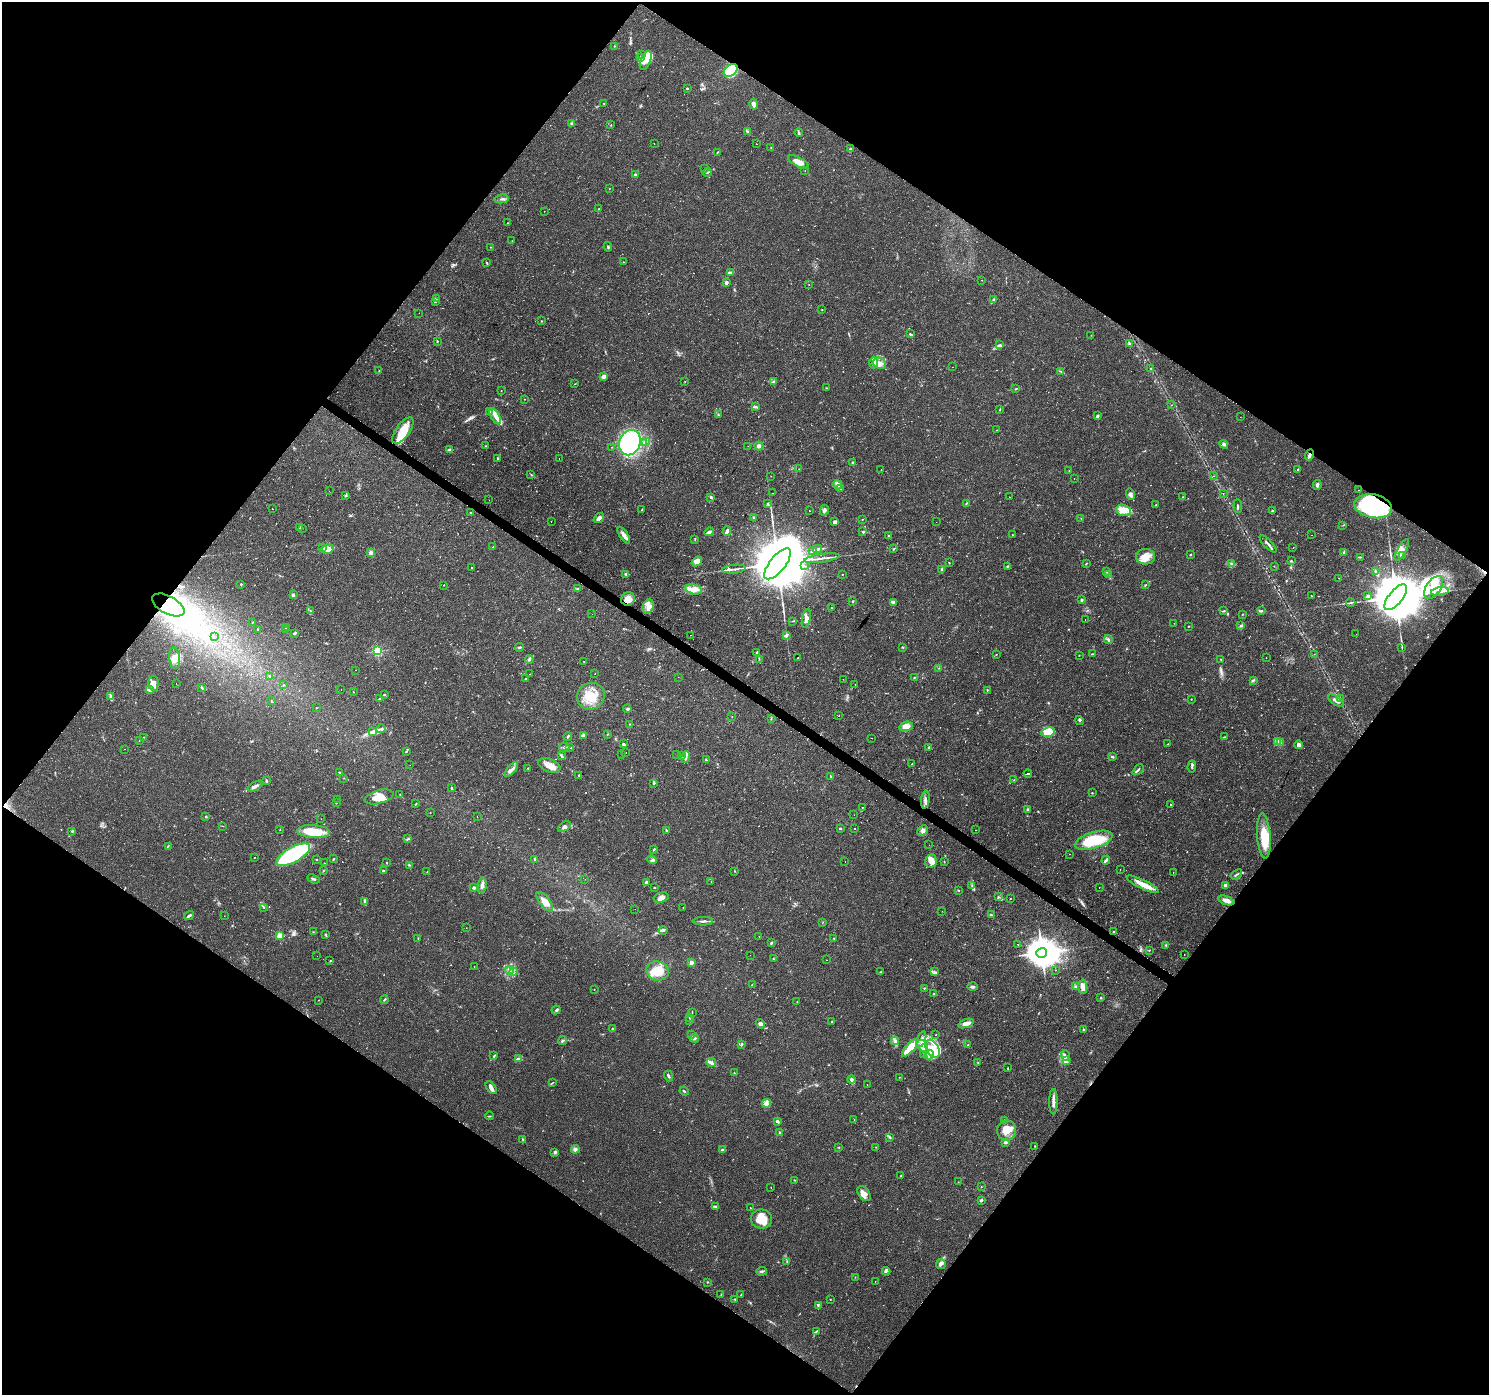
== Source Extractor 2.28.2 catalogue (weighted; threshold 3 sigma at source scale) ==
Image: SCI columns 1-5947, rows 181-5751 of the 5953 x 5998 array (HDU 1 of 3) = the unmasked area's bounding box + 8 px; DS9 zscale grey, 4 x 4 block average (1 PNG px = mean of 4 x 4 image px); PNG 1491 x 1397 px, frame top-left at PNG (2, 2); each listed source drawn as its Kron ellipse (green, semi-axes under 4 px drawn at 4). Shown black and unused: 50% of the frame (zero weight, under 2 of 3 exposures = <1% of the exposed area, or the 3 px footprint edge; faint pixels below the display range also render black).
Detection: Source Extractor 2.28.2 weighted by HDU 2 'WHT'. Background 0.0415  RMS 0.0033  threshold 0.015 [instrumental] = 3 sigma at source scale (4.5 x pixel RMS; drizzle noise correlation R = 1.50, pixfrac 1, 0.0396/0.0396 arcsec/px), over >= 5 px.
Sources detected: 781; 3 too faint to see at this stretch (4 x 4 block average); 6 inside a brighter object's white glare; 31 cosmic-ray / hot-pixel residue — neither listed nor drawn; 8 coinciding with a brighter row at this scale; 65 inside a brighter listed object's ellipse — not listed separately; of the other 668, all 500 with FLUX_AUTO >= 0.561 (the completeness limit of this list) listed and drawn (168 fainter detections not listed), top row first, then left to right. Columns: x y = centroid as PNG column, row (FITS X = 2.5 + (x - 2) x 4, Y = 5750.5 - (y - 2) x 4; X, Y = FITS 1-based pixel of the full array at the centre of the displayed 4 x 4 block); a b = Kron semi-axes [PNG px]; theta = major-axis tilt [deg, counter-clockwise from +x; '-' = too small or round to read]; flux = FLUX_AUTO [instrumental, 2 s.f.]
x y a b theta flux
614 46 2 2 - 2.2
641 55 3 2 - 2
640 58 4 3 - 3.4
646 60 10 5 68 23
731 70 8 5 39 46
687 88 2 2 - 4.5
604 103 2 2 - 0.77
754 104 5 4 - 9.1
572 123 3 2 - 1.7
611 124 2 2 - 0.59
747 131 2 2 - 1.5
799 132 4 2 - 2.7
654 143 2 2 - 0.93
756 144 2 2 - 1.8
771 148 2 2 - 0.61
850 149 2 2 - 5.8
717 152 3 2 - 1
798 162 11 4 -28 16
705 169 3 2 - 1.2
805 170 2 2 - 0.81
707 172 4 2 - 2.6
635 175 2 2 - 11
609 189 2 2 - 0.58
502 199 7 2 9 4.2
599 209 2 2 - 1.4
544 211 2 2 - 0.65
507 223 2 2 - 2
512 241 2 2 - 0.58
490 247 2 2 - 0.59
608 247 5 2 - 1.9
623 262 2 2 - 0.83
487 263 4 2 - 1.6
731 273 4 3 - 3.2
982 280 2 2 - 0.71
726 283 2 2 - 24
809 284 2 2 - 0.64
436 299 2 2 - 0.78
993 300 3 2 - 1.9
435 302 3 2 - 1.8
822 310 2 2 - 1
419 313 2 2 - 0.69
541 321 2 2 - 1.1
910 334 2 2 - 1.7
1091 335 2 2 - 0.62
437 341 3 2 - 0.98
1129 343 3 2 - 3
999 345 2 2 - 1.3
873 363 5 3 - 17
880 363 7 5 -26 11
952 367 2 2 - 0.96
1151 369 2 2 - 0.75
379 371 3 2 - 1.2
1061 371 2 2 - 1
604 377 3 3 - 9.3
685 381 2 2 - 0.77
774 381 4 3 - 3.1
575 384 2 2 - 0.84
826 388 2 2 - 1
1016 389 4 2 - 1.9
501 391 2 2 - 0.8
524 399 2 2 - 0.58
1172 405 2 2 - 0.99
755 407 3 2 - 3.6
1000 409 3 2 - 1.3
490 411 3 3 - 3.2
718 415 2 2 - 0.99
495 416 8 4 -60 13
1097 416 3 2 - 5
1240 417 2 2 - 1.2
403 430 15 7 55 52
997 430 2 2 - 0.94
645 441 2 2 - 1.4
630 442 13 10 68 340
644 443 2 2 - 1.4
1224 444 4 3 - 4.5
486 446 2 2 - 0.84
748 446 2 2 - 0.96
759 446 4 3 - 6.5
611 447 2 2 - 1.3
449 450 3 2 - 2.8
1309 455 5 3 - 6.2
497 458 3 2 - 1.9
559 459 2 2 - 1.6
853 463 2 2 - 4.5
799 469 2 2 - 1.2
881 470 2 2 - 7
1069 470 2 2 - 0.68
1298 470 4 2 - 2.1
531 474 3 2 - 0.84
771 476 2 2 - 1.7
1214 476 2 2 - 0.6
1074 478 2 2 - 0.67
838 485 4 3 - 5.5
1317 485 5 3 - 4.9
841 488 2 2 - 2
1359 490 2 2 - 0.64
329 491 2 2 - 2.1
772 493 2 2 - 1.8
1223 493 2 2 - 1
1130 494 6 3 -75 6.6
346 495 2 2 - 3.4
710 497 3 2 - 1.6
1009 497 2 2 - 0.62
1183 497 2 2 - 0.96
489 500 2 2 - 0.79
768 503 4 2 - 1.7
966 503 2 2 - 0.96
1156 504 2 2 - 0.97
1238 506 7 2 -86 2.8
1373 506 19 12 -11 210
272 509 2 2 - 4.4
642 510 3 2 - 1.8
824 510 5 3 - 4.8
1123 510 7 5 -19 15
809 511 2 2 - 1.4
1272 511 2 2 - 1.3
470 512 2 2 - 1.1
599 518 6 3 41 6.1
754 518 3 2 - 1.8
1081 518 2 2 - 0.66
862 519 2 2 - 0.91
551 521 2 2 - 1.7
834 522 3 3 - 5.4
936 522 2 2 - 1.2
1343 525 2 2 - 0.59
300 527 2 2 - 1.7
302 528 2 2 - 1.9
727 531 5 3 - 5
863 531 3 2 - 1.6
709 532 5 4 - 5
624 535 9 3 -56 10
889 535 3 2 - 1.3
1012 535 2 2 - 1.1
1311 535 2 2 - 1.8
695 539 3 2 - 1.2
1268 544 11 2 -46 6.2
322 547 3 2 - 1.9
493 547 2 2 - 3.3
1293 548 2 2 - 0.97
328 549 6 4 8 9.7
818 549 4 2 - 5.5
894 549 3 2 - 1.7
1402 550 12 4 59 13
813 551 4 2 - 3.4
1344 552 3 2 - 1.7
371 553 2 2 - 6.1
1190 555 2 2 - 2.4
1403 556 3 2 - 2.2
1146 557 9 7 -5 23
1361 557 2 2 - 1.2
822 558 18 2 8 9.4
697 561 6 4 39 14
1291 561 3 2 - 1.9
949 563 2 2 - 1
1086 563 2 2 - 1.4
778 564 19 7 51 28000
1232 564 3 2 - 1.9
805 566 2 2 - 0.7
1007 566 2 2 - 2.2
1274 566 2 2 - 0.67
472 568 2 2 - 1.9
734 569 12 2 6 6.5
942 569 3 2 - 2.8
1106 572 2 2 - 1.3
1376 572 3 3 - 3.8
625 574 2 2 - 2.5
842 574 2 2 - 1
1108 574 2 2 - 0.8
1339 578 2 2 - 0.63
241 584 2 2 - 2.4
444 585 2 2 - 0.89
1146 585 2 2 - 0.62
1434 587 13 7 55 34
578 589 2 2 - 3.3
694 589 8 5 -13 14
1440 592 9 2 9 6.2
293 595 3 3 - 2.9
1311 595 2 2 - 0.87
1368 596 3 2 - 3
1396 597 15 7 51 27000
628 599 7 6 - 16
1082 600 3 2 - 4.1
853 601 2 2 - 2.2
894 602 4 3 - 5.2
1351 603 4 2 - 2.5
168 605 18 9 -29 68
648 606 7 5 61 13
831 608 2 2 - 0.99
310 611 2 2 - 0.9
1224 611 3 2 - 1.9
1262 611 3 2 - 2
592 614 2 2 - 0.56
1243 614 2 2 - 1.3
806 619 9 4 78 11
1085 619 2 2 - 0.59
793 621 2 2 - 0.71
252 622 2 2 - 0.7
1174 623 2 2 - 2.2
1188 626 2 2 - 1.4
1240 626 3 2 - 2.2
287 628 2 2 - 0.77
258 629 2 2 - 1.4
285 629 2 2 - 1.4
294 633 3 2 - 2.2
1356 634 2 2 - 0.65
691 635 2 2 - 0.84
786 635 4 3 - 5
214 636 2 2 - 0.76
1108 639 4 2 - 3.7
519 647 4 2 - 2.9
903 647 2 2 - 1.2
1402 648 3 2 - 0.83
377 651 2 2 - 250
757 652 2 2 - 5.5
996 654 2 2 - 0.88
1092 654 3 2 - 1.9
1314 654 2 2 - 0.98
1079 655 2 2 - 0.62
798 657 2 2 - 0.84
175 658 11 5 -83 16
1266 658 2 2 - 0.82
529 659 4 2 - 2.7
759 659 2 2 - 1.2
1221 660 2 2 - 1.4
584 662 3 2 - 0.95
939 668 2 2 - 0.66
355 670 2 2 - 0.69
529 674 2 2 - 1.1
595 674 2 2 - 0.62
270 677 2 2 - 1.8
678 677 2 2 - 1.3
914 678 2 2 - 0.81
525 679 4 2 - 1.4
843 679 2 2 - 1.2
1253 680 3 2 - 1.9
153 683 7 5 88 15
176 684 2 2 - 1.3
855 684 2 2 - 3.3
284 685 2 2 - 0.66
201 687 4 2 - 2.2
341 689 2 2 - 2.4
150 690 4 3 - 6.3
987 690 2 2 - 1.3
353 692 2 2 - 0.72
384 695 2 2 - 0.96
591 696 14 13 - 52
111 697 3 2 - 3
1340 698 2 2 - 1
379 699 3 2 - 1.7
1191 699 2 2 - 1
271 701 2 2 - 0.83
1336 701 9 3 -34 9
316 708 2 2 - 0.97
627 709 4 2 - 2.2
839 716 2 2 - 1.5
732 717 2 2 - 0.69
771 719 2 2 - 1.1
1079 721 4 2 - 2.7
630 724 2 2 - 0.73
906 726 7 4 13 20
381 729 4 2 - 3.6
373 731 3 2 - 1.6
1048 732 7 5 13 18
607 734 2 2 - 0.62
583 735 4 2 - 2.7
568 736 4 2 - 2.6
144 737 2 2 - 1.1
1225 737 3 2 - 1.4
872 738 2 2 - 0.75
139 740 2 2 - 0.71
1278 742 2 2 - 11
1281 743 3 2 - 2
623 744 3 2 - 2.7
1168 744 2 2 - 0.83
1299 745 4 4 - 5.8
564 747 5 2 - 3.2
570 747 2 2 - 1.1
929 747 2 2 - 5.8
125 749 2 2 - 2.8
406 752 2 2 - 1.1
626 753 2 2 - 1.1
621 754 2 2 - 1
676 755 2 2 - 0.58
681 755 2 2 - 1.2
562 756 2 2 - 1.6
685 757 6 3 77 9.3
1112 757 3 2 - 3.5
706 760 3 2 - 1.4
912 764 3 2 - 1.1
410 765 2 2 - 0.91
549 765 11 6 -22 20
1192 767 6 2 85 3.7
528 768 2 2 - 0.92
511 769 9 2 51 7
1138 770 6 2 45 3.5
340 772 3 2 - 1.7
1028 773 4 2 - 1.6
579 775 2 2 - 2.2
831 777 3 2 - 1.7
344 778 2 2 - 0.69
1014 780 3 2 - 0.97
266 781 3 2 - 2.5
654 783 2 2 - 2.8
255 786 8 3 31 6.4
451 788 3 2 - 1.6
1092 793 2 2 - 1.3
400 794 3 2 - 1.3
379 797 15 6 15 29
337 799 2 2 - 1.3
925 800 9 2 84 6.5
336 803 2 2 - 1
415 804 2 2 - 1.7
1171 804 2 2 - 14
863 807 2 2 - 0.94
1028 809 3 2 - 2.1
430 813 2 2 - 0.84
854 815 2 2 - 0.7
477 816 2 2 - 0.8
206 817 2 2 - 2.4
321 819 2 2 - 1.2
223 826 2 2 - 0.61
564 826 7 4 28 8
840 828 2 2 - 2
854 829 2 2 - 7.2
280 830 2 2 - 0.96
666 830 3 2 - 1.6
976 830 2 2 - 2.4
72 831 3 2 - 2.1
923 831 6 4 42 6.6
313 832 16 6 -4 56
1264 836 22 6 -86 59
407 839 3 2 - 2.1
1094 840 19 8 17 87
929 845 2 2 - 0.86
168 846 2 2 - 1.1
654 849 3 2 - 1.8
1070 854 2 2 - 0.8
293 855 19 7 29 200
254 857 2 2 - 1.9
333 859 3 2 - 1.4
534 859 4 2 - 1.9
317 860 2 2 - 0.98
652 860 5 3 - 4.1
1106 860 4 2 - 5.5
845 861 2 2 - 1.5
931 861 7 5 77 14
944 862 2 2 - 0.82
324 863 2 2 - 0.59
387 863 3 2 - 1.1
409 865 3 2 - 1.6
1120 869 2 2 - 0.89
323 871 2 2 - 0.62
383 871 2 2 - 4.5
735 871 2 2 - 1.1
427 872 2 2 - 0.85
1173 872 2 2 - 0.78
1236 874 6 2 35 2.8
314 879 6 2 -20 3.4
585 879 2 2 - 0.62
646 882 4 3 - 3.6
711 882 2 2 - 0.59
1142 884 17 4 -25 25
482 885 8 4 83 8.7
1226 885 3 2 - 7.1
972 886 2 2 - 1.2
1099 887 2 2 - 1.1
474 888 2 2 - 6.4
654 888 2 2 - 0.99
958 890 3 2 - 1.2
661 897 7 5 16 12
998 897 2 2 - 2
1010 899 2 2 - 0.78
1226 900 8 4 -20 11
365 901 4 3 - 5.3
545 902 12 5 -52 20
683 907 2 2 - 0.83
264 908 2 2 - 1
635 909 2 2 - 0.98
942 911 2 2 - 0.8
189 915 5 2 - 4.1
991 915 3 2 - 2.9
224 916 2 2 - 1.3
703 921 9 2 2 5.3
823 922 2 2 - 0.58
466 928 2 2 - 0.92
663 930 4 2 - 3.1
313 932 2 2 - 0.73
1113 932 3 2 - 1.4
279 935 2 2 - 90
326 935 3 2 - 2.2
759 936 2 2 - 0.97
418 938 2 2 - 0.67
834 939 2 2 - 1.5
771 943 3 2 - 2.9
1018 944 2 2 - 1.4
1165 945 3 2 - 1.4
1149 950 2 2 - 1.2
1042 953 5 5 - 4000
750 955 2 2 - 0.74
1184 955 2 2 - 0.75
317 956 2 2 - 0.58
773 959 3 2 - 1.4
826 960 2 2 - 1.5
330 961 3 2 - 1.2
691 963 2 2 - 29
474 967 2 2 - 1.8
510 970 4 2 - 3.7
1056 970 2 2 - 0.57
657 971 11 9 -18 43
513 972 2 2 - 1.9
881 972 2 2 - 0.66
934 972 2 2 - 1.5
752 984 2 2 - 0.82
1075 986 3 2 - 2.4
972 987 5 3 - 4.4
1083 987 7 4 -87 12
924 988 2 2 - 1.1
594 989 2 2 - 0.67
934 994 2 2 - 1.2
1101 998 2 2 - 1.8
318 1000 2 2 - 0.69
384 1000 4 2 - 1.8
797 1002 2 2 - 0.66
556 1010 5 3 - 3.4
692 1012 2 2 - 0.66
690 1017 3 2 - 1.5
690 1020 2 2 - 0.79
832 1021 2 2 - 0.86
966 1023 8 3 19 14
760 1024 5 4 - 5.4
612 1029 3 2 - 1.9
1084 1029 3 2 - 2.1
691 1034 2 2 - 0.64
936 1035 2 2 - 0.69
694 1038 4 2 - 3.7
921 1039 8 3 69 8.9
562 1041 5 2 - 3.3
895 1041 4 2 - 4.2
741 1044 3 2 - 2.8
968 1044 2 2 - 0.81
923 1046 7 4 -62 15
910 1048 11 3 48 59
933 1049 10 6 -58 27
923 1054 2 2 - 1.1
929 1055 5 4 - 6.3
494 1056 3 2 - 2.3
1066 1056 5 3 - 4.7
518 1058 4 3 - 3.4
1067 1061 3 2 - 2.3
978 1062 2 2 - 1.3
711 1063 5 3 - 6.7
1008 1068 2 2 - 1.2
734 1073 2 2 - 1.2
668 1076 5 2 - 4
899 1077 2 2 - 0.56
851 1080 4 3 - 4.2
552 1083 4 2 - 1.4
867 1084 2 2 - 2.3
491 1088 7 4 -52 8.7
684 1091 4 2 - 1.8
1053 1102 12 3 90 10
766 1103 4 3 - 5.4
489 1116 4 2 - 1.5
854 1119 2 2 - 0.63
1004 1120 2 2 - 1.1
777 1121 3 3 - 3.3
1007 1130 10 9 - 30
779 1133 4 2 - 3.5
890 1138 3 2 - 2.1
522 1139 2 2 - 1.1
1005 1142 2 2 - 6.3
1035 1146 2 2 - 1.1
839 1147 2 2 - 0.97
876 1147 2 2 - 0.88
575 1149 4 3 - 5.3
722 1150 3 2 - 4.2
555 1152 3 3 - 3.1
901 1176 2 2 - 0.98
795 1180 2 2 - 0.91
958 1182 2 2 - 0.66
771 1187 2 2 - 2.3
981 1187 2 2 - 0.72
864 1194 8 5 -51 12
981 1200 3 3 - 3.2
715 1207 3 2 - 2.9
750 1208 2 2 - 1.2
761 1219 10 9 - 37
787 1262 3 2 - 1.6
941 1264 5 5 - 6.3
762 1271 5 2 - 3.4
886 1271 4 3 - 4.2
855 1277 2 2 - 0.62
875 1281 2 2 - 1.9
707 1282 2 2 - 1.5
721 1294 2 2 - 1.4
741 1295 2 2 - 0.82
735 1299 3 2 - 1.6
830 1299 2 2 - 0.77
818 1305 4 2 - 3.1
816 1331 4 2 - 2.2
Overlapping masked pixels (flux is a lower limit): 4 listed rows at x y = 731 70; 1309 455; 1373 506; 168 605
Diffuse or blended objects may show on this block-average render without a row.